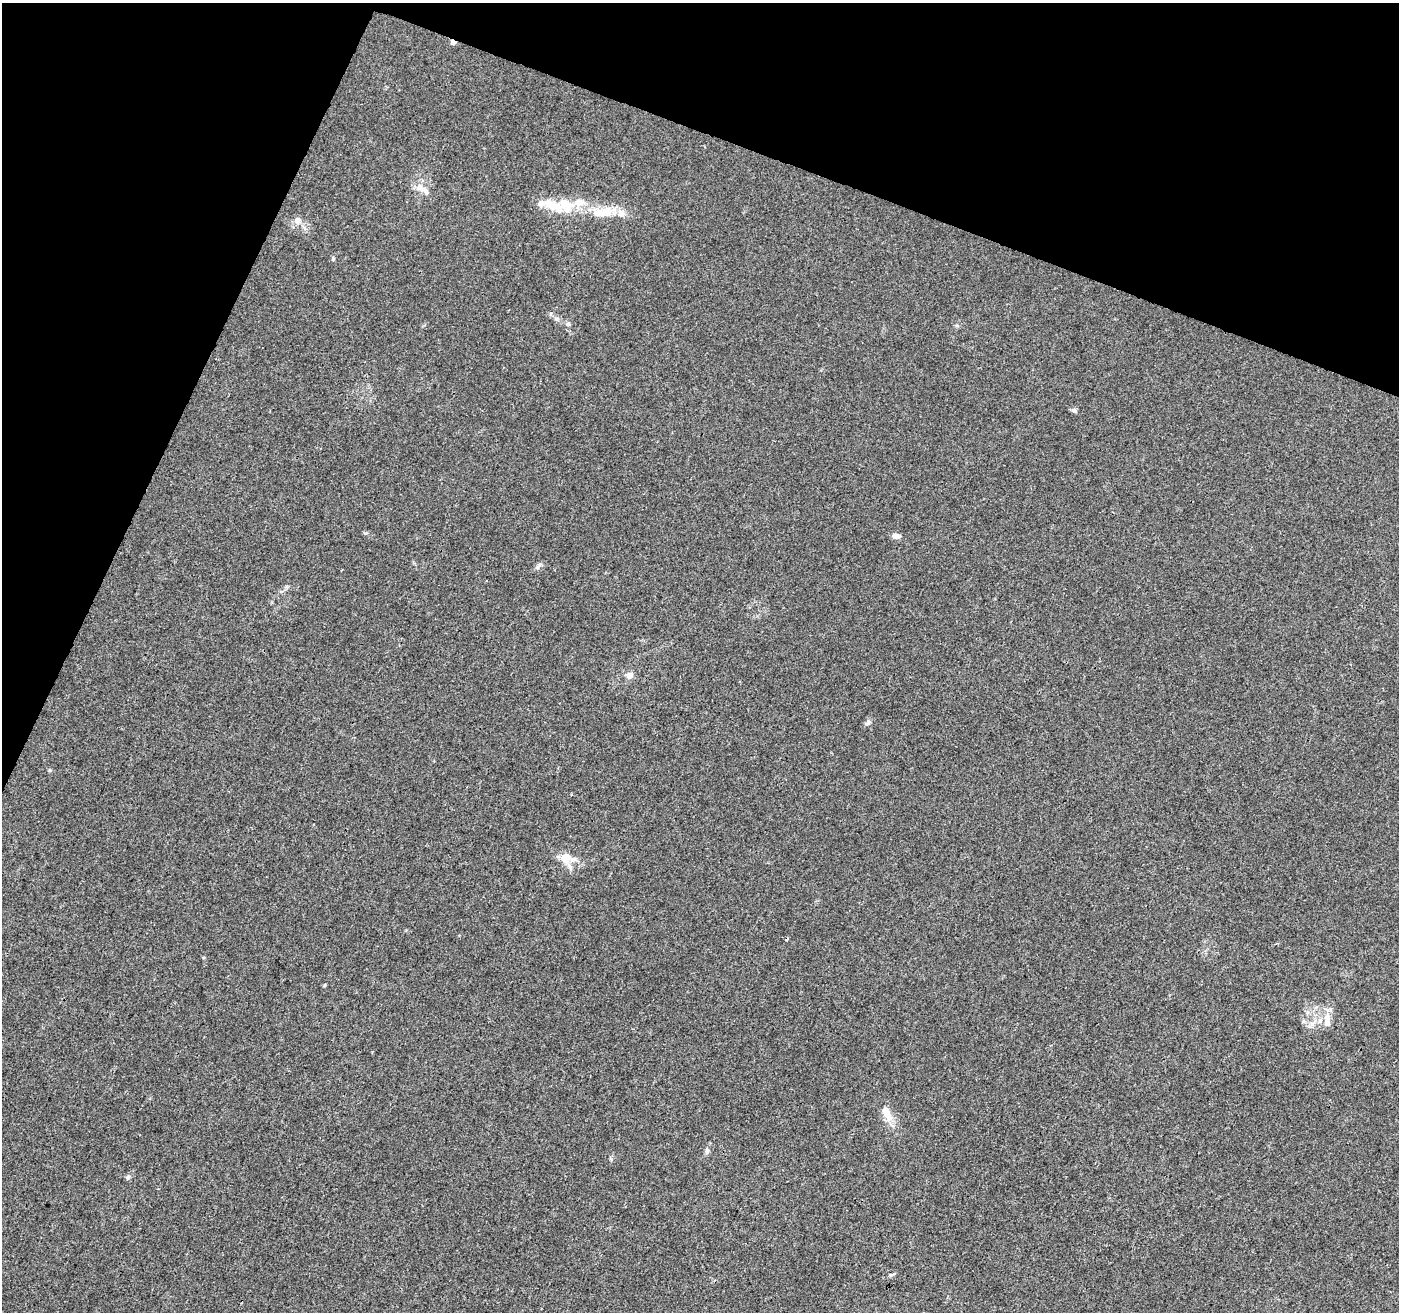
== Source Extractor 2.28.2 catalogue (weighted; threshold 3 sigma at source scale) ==
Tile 2 of 4 x 4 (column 2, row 1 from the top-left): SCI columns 1398-2794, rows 4139-5448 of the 5596 x 5722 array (HDU 1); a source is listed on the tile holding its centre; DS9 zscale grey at full resolution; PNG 1401 x 1314 px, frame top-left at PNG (2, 3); no overlay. Shown black and unused: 19% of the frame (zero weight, under 3 of 4 exposures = <1% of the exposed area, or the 3 px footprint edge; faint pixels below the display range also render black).
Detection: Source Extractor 2.28.2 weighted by HDU 2 'WHT'; one run over the whole footprint, this tile lists its part. Background 0.00725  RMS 0.0029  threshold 0.0129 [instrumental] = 3 sigma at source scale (4.5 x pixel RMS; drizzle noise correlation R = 1.50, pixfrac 1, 0.0396/0.0396 arcsec/px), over >= 5 px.
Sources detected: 25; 2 cosmic-ray / hot-pixel residue — not listed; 4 inside a brighter listed object's ellipse — not listed separately; the other 19 listed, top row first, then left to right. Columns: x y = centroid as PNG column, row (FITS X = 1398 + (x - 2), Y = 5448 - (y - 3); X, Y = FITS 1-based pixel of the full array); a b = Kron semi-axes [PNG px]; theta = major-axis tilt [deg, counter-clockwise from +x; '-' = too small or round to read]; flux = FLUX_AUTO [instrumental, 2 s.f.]
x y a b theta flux
420 188 15 9 -69 2.4
565 204 26 15 -44 6.2
603 212 36 12 7 7.6
297 220 10 9 - 1.6
333 258 5 5 - 0.34
557 319 8 5 -7 0.72
568 324 6 6 - 0.63
1074 410 7 5 -31 0.77
896 536 10 6 -2 1.4
538 567 10 4 56 0.64
630 675 10 8 14 1.3
868 723 10 5 38 0.68
50 770 6 4 -90 0.32
566 858 16 15 - 3.9
325 985 5 3 - 0.29
1327 1020 19 8 -88 2.7
886 1113 23 10 -62 3.9
707 1150 11 6 -90 0.83
128 1177 6 5 - 0.72
Unlisted compact peaks at least as high as the median listed source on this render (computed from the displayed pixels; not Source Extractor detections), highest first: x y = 365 533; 891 1275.